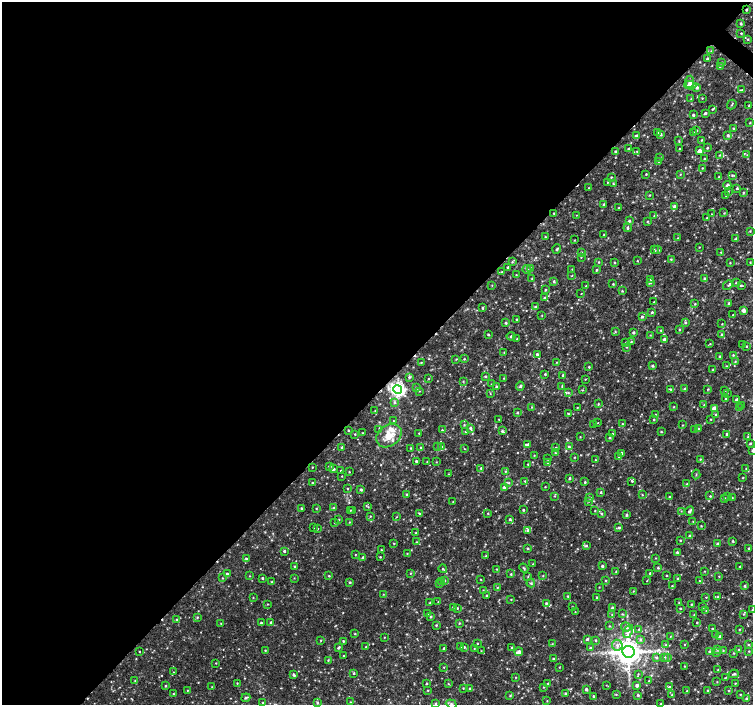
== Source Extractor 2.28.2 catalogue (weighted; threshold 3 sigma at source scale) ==
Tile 5 of 4 x 4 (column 1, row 2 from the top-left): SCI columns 1-1502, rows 2982-4387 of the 6016 x 6028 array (HDU 1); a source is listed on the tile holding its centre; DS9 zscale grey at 2 x 2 block average (1 PNG px = mean of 2 x 2 image px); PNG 755 x 707 px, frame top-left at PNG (2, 2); each listed source drawn as its Kron ellipse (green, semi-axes under 4 px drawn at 4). Shown black and unused: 55% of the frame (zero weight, under 2 of 3 exposures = <1% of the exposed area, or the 3 px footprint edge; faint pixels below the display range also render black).
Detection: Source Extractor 2.28.2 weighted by HDU 2 'WHT'; one run over the whole footprint, this tile lists its part. Background 0.00558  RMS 0.003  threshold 0.0133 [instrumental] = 3 sigma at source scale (4.5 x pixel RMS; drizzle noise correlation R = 1.50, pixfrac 1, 0.0396/0.0396 arcsec/px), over >= 5 px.
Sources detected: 594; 4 cosmic-ray / hot-pixel residue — neither listed nor drawn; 15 inside a brighter listed object's ellipse — not listed separately; of the other 575, all 500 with FLUX_AUTO >= 0.327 (the completeness limit of this list) listed and drawn (75 fainter detections not listed), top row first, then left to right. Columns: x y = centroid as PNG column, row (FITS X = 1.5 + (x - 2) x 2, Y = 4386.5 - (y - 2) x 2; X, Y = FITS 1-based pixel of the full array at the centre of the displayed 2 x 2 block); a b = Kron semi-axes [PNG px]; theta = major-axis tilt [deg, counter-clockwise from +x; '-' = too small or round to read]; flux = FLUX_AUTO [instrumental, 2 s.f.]
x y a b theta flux
746 10 2 2 - 0.9
741 23 3 3 - 0.85
741 33 3 2 - 0.59
748 39 3 3 - 0.61
711 51 3 2 - 0.38
707 59 3 2 - 0.88
722 63 3 3 - 0.81
720 66 3 3 - 0.68
690 82 6 4 86 2.1
690 85 6 3 -2 3.7
697 87 3 3 - 1.5
742 90 3 3 - 0.61
702 98 3 2 - 0.39
691 99 3 2 - 0.37
732 104 5 2 - 0.64
749 105 3 2 - 0.64
712 109 3 2 - 0.68
705 113 4 2 - 0.94
693 115 2 2 - 1.2
750 123 3 2 - 0.5
733 129 3 3 - 0.72
697 130 2 2 - 0.49
657 132 3 2 - 0.53
694 132 3 2 - 0.72
660 134 3 2 - 1.6
636 135 4 2 - 0.77
728 135 4 4 - 1.2
701 140 2 2 - 0.51
679 141 3 2 - 0.5
707 148 2 2 - 0.7
629 149 3 2 - 0.72
679 149 2 2 - 0.59
615 151 2 2 - 0.82
637 151 3 2 - 0.46
699 151 3 3 - 3.5
719 155 3 3 - 0.49
747 155 3 2 - 0.48
660 158 3 2 - 0.46
704 159 3 3 - 0.77
659 162 3 3 - 0.77
702 168 2 2 - 0.41
646 174 2 2 - 0.5
680 174 2 2 - 0.43
732 175 3 3 - 0.78
611 177 2 2 - 0.51
718 177 3 2 - 0.36
608 182 3 2 - 0.42
613 184 3 2 - 0.54
727 185 4 2 - 1.3
589 188 3 2 - 0.43
736 189 2 2 - 1.3
728 191 3 2 - 0.4
743 193 3 3 - 0.54
650 195 2 2 - 0.49
726 196 3 2 - 0.47
603 204 3 2 - 0.79
675 207 4 3 - 3.3
619 208 3 2 - 0.49
554 213 2 2 - 0.48
724 213 3 3 - 0.59
712 214 2 2 - 0.38
576 215 2 2 - 0.4
654 216 3 2 - 0.35
707 218 2 2 - 0.42
629 221 3 3 - 0.99
647 221 3 2 - 0.42
628 228 4 2 - 1.2
750 231 3 2 - 0.48
604 235 2 2 - 0.57
545 237 3 2 - 0.55
678 238 2 2 - 0.4
736 238 4 3 - 0.96
574 240 3 2 - 0.4
699 247 2 2 - 0.37
557 249 4 2 - 0.84
654 250 4 2 - 0.52
658 250 3 3 - 0.76
581 252 2 2 - 0.52
721 252 3 3 - 0.49
581 257 3 2 - 0.41
671 259 3 2 - 0.54
637 261 2 2 - 0.42
512 262 3 3 - 0.58
599 262 3 2 - 0.56
614 262 3 2 - 0.5
750 262 3 2 - 0.45
730 263 2 2 - 0.43
508 267 2 2 - 0.72
531 268 3 3 - 0.95
527 269 4 3 - 1.6
572 269 3 2 - 0.35
596 270 3 2 - 0.77
502 272 3 3 - 0.64
516 275 2 2 - 0.49
572 276 2 2 - 0.38
532 278 2 2 - 0.35
704 278 3 3 - 0.78
651 279 3 2 - 0.52
554 281 4 3 - 1
650 283 4 3 - 0.84
736 283 3 2 - 0.6
613 284 2 2 - 0.55
492 285 2 2 - 0.39
728 285 5 2 - 0.99
741 285 4 2 - 0.66
586 286 3 2 - 0.48
545 290 2 2 - 0.69
622 291 3 2 - 0.58
581 293 2 2 - 0.39
544 298 3 3 - 1.1
654 302 4 2 - 0.46
729 303 3 3 - 1.2
695 304 3 2 - 0.48
536 307 3 3 - 1.2
482 308 3 3 - 0.72
743 310 3 3 - 3.6
652 312 3 2 - 0.83
542 315 3 2 - 0.37
733 315 2 2 - 0.36
642 317 3 3 - 1.2
517 319 2 2 - 0.74
506 323 3 3 - 0.77
685 323 3 3 - 0.79
722 324 2 2 - 0.37
679 329 3 2 - 0.58
661 330 2 2 - 0.51
615 332 3 2 - 0.54
633 332 3 2 - 1.1
488 335 2 2 - 0.95
650 335 3 2 - 0.33
722 335 3 3 - 0.84
511 336 4 2 - 1.3
517 339 2 2 - 0.36
664 340 4 3 - 1.9
626 342 2 2 - 0.39
631 342 3 2 - 0.51
710 344 3 2 - 0.51
743 344 2 2 - 0.9
746 346 3 2 - 0.58
626 347 3 2 - 0.42
504 352 2 2 - 0.35
537 354 3 3 - 1
733 355 3 3 - 0.74
720 356 3 2 - 0.66
456 359 4 2 - 0.43
464 359 3 2 - 0.5
557 362 3 2 - 0.38
735 362 4 3 - 0.83
421 363 3 2 - 0.51
653 366 3 3 - 0.97
726 366 3 2 - 0.56
589 367 2 2 - 0.6
713 369 3 3 - 0.76
545 374 3 3 - 0.71
563 375 2 2 - 1.5
485 376 3 3 - 0.7
409 377 4 3 - 1.1
504 378 2 2 - 0.42
428 379 2 2 - 0.38
585 379 2 2 - 0.39
463 381 3 2 - 0.41
491 384 2 2 - 0.38
520 386 4 3 - 0.94
496 387 3 3 - 0.98
562 387 3 3 - 0.52
416 388 3 3 - 0.5
398 389 4 4 - 220
684 389 3 3 - 0.91
708 389 3 2 - 0.5
582 390 3 2 - 0.5
671 390 3 3 - 1
725 390 3 2 - 0.48
419 391 3 2 - 0.48
568 393 3 3 - 0.67
727 393 2 2 - 0.34
490 394 3 2 - 0.36
725 398 3 2 - 0.52
737 400 3 3 - 2.6
395 402 3 3 - 1.1
598 404 3 2 - 0.56
704 405 2 2 - 0.38
742 406 2 2 - 0.42
532 407 2 2 - 0.41
674 407 2 2 - 0.5
577 408 3 2 - 0.4
714 408 3 3 - 5.9
739 408 3 2 - 0.44
375 411 2 2 - 0.37
517 413 3 3 - 0.73
568 414 3 2 - 0.68
655 414 2 2 - 0.38
716 415 3 3 - 0.67
654 419 2 2 - 0.48
710 419 3 2 - 0.39
499 420 4 2 - 0.4
393 421 2 2 - 0.39
598 423 2 2 - 0.42
623 424 3 3 - 0.68
464 425 3 2 - 0.55
593 425 3 2 - 0.36
683 425 2 2 - 0.39
470 428 4 3 - 1.2
699 429 3 2 - 0.52
348 430 2 2 - 0.54
379 430 4 3 - 0.79
442 430 2 2 - 0.74
695 430 2 2 - 0.46
502 431 3 3 - 1.1
465 432 3 3 - 0.55
661 432 3 2 - 0.59
362 433 2 2 - 0.44
419 433 2 2 - 0.42
355 434 2 2 - 0.48
612 434 3 2 - 0.46
727 434 3 3 - 2.2
389 436 14 10 37 11
580 437 2 2 - 0.41
748 437 3 3 - 0.7
609 438 3 3 - 0.63
750 443 3 2 - 0.68
528 444 3 3 - 1.5
438 446 3 2 - 0.59
342 447 3 2 - 0.85
441 447 3 3 - 0.7
569 447 3 3 - 0.96
411 448 3 2 - 0.44
421 448 3 3 - 0.78
556 448 3 3 - 0.84
464 449 3 2 - 0.36
752 451 3 2 - 0.59
555 453 3 2 - 0.57
621 453 3 3 - 1.8
534 455 2 2 - 0.37
574 457 3 2 - 0.5
619 457 3 3 - 0.86
548 459 3 2 - 0.73
700 459 3 2 - 0.48
596 460 3 2 - 0.37
416 461 2 2 - 0.93
427 461 3 2 - 0.42
436 462 2 2 - 0.33
547 462 3 2 - 0.59
528 464 3 2 - 0.64
329 466 3 3 - 0.67
312 467 2 2 - 0.45
481 468 3 3 - 0.81
333 469 3 3 - 1.3
746 469 3 3 - 0.57
341 471 2 2 - 0.62
505 471 3 2 - 0.47
349 472 2 2 - 0.49
448 474 3 2 - 0.34
696 474 5 2 - 0.57
342 476 2 2 - 0.36
569 478 3 2 - 0.99
743 478 3 2 - 0.46
525 481 3 3 - 0.64
632 481 3 3 - 0.77
585 482 2 2 - 0.69
312 483 2 2 - 0.61
509 483 3 3 - 0.6
687 484 3 3 - 0.65
545 487 2 2 - 0.43
347 488 3 2 - 0.45
504 488 3 3 - 2.4
361 489 3 3 - 0.98
601 492 3 2 - 0.7
407 494 3 3 - 0.71
642 495 2 2 - 0.43
554 496 3 3 - 0.62
710 496 2 2 - 0.53
728 496 3 2 - 0.69
670 497 3 2 - 0.6
590 498 4 3 - 0.64
724 498 3 2 - 0.58
732 498 3 2 - 0.36
589 501 3 3 - 0.67
453 502 3 2 - 0.4
368 507 3 3 - 0.49
301 508 3 2 - 0.8
333 508 3 3 - 0.64
316 509 3 2 - 0.52
350 510 2 2 - 0.41
353 510 3 2 - 0.45
523 510 2 2 - 0.73
595 510 2 2 - 0.38
681 511 3 2 - 0.41
689 511 5 2 - 1.7
419 513 3 3 - 0.61
488 513 2 2 - 0.47
601 514 3 3 - 0.69
626 515 3 2 - 1.1
370 516 2 2 - 0.44
397 517 3 2 - 0.34
510 519 4 3 - 1
339 520 3 2 - 0.39
693 521 2 2 - 0.37
350 522 2 2 - 0.35
335 523 3 2 - 0.44
701 526 3 2 - 0.47
314 527 2 2 - 0.54
619 527 4 3 - 0.85
318 529 3 2 - 0.36
528 530 3 3 - 1.1
416 533 4 2 - 0.38
690 536 3 2 - 0.95
680 540 3 2 - 0.52
733 541 2 2 - 0.69
416 542 2 2 - 0.35
394 543 2 2 - 0.52
717 544 3 3 - 1
586 546 3 3 - 0.99
528 548 3 3 - 0.68
749 549 2 2 - 0.99
381 550 2 2 - 0.39
284 551 3 2 - 1.1
677 552 3 3 - 1
407 553 2 2 - 0.4
355 555 3 2 - 0.35
486 556 3 3 - 0.53
363 557 3 3 - 1.1
380 557 2 2 - 0.53
246 558 3 2 - 0.91
655 558 3 2 - 0.33
533 564 3 2 - 0.47
294 566 2 2 - 0.72
602 566 2 2 - 1.3
740 566 3 2 - 0.5
524 568 5 2 - 0.76
658 568 3 3 - 0.64
443 569 4 2 - 0.58
497 569 2 2 - 0.39
704 571 2 2 - 0.36
616 572 3 2 - 0.55
410 573 3 2 - 0.49
650 573 3 3 - 0.88
227 574 3 2 - 0.99
511 574 3 2 - 0.58
666 575 2 2 - 0.59
249 576 2 2 - 0.34
329 576 3 2 - 0.55
543 576 3 2 - 0.44
719 576 2 2 - 0.37
528 577 3 2 - 0.39
222 578 2 2 - 0.36
262 578 2 2 - 0.87
294 578 2 2 - 0.33
481 579 2 2 - 0.34
678 579 3 2 - 0.67
444 580 3 3 - 0.65
606 580 3 2 - 0.46
441 581 3 3 - 0.74
647 581 2 2 - 1.2
699 581 3 2 - 0.52
271 582 3 2 - 0.37
350 582 3 3 - 0.82
531 583 4 3 - 1.1
440 584 2 2 - 0.38
672 586 3 3 - 0.65
745 586 3 2 - 0.81
497 587 3 3 - 0.65
599 587 2 2 - 0.36
483 590 3 2 - 0.42
633 591 2 2 - 0.38
383 594 3 2 - 0.46
486 595 3 2 - 0.49
568 596 3 3 - 0.59
253 597 2 2 - 0.43
597 597 3 2 - 0.69
706 597 3 2 - 0.41
718 597 3 3 - 0.77
511 599 2 2 - 0.36
438 602 2 2 - 0.35
679 602 2 2 - 0.37
430 603 2 2 - 0.42
546 603 3 3 - 0.89
267 604 2 2 - 0.39
691 604 3 2 - 0.57
453 607 3 2 - 0.44
572 607 2 2 - 0.48
703 607 3 2 - 0.47
457 608 3 2 - 0.65
612 608 3 2 - 0.65
680 608 2 2 - 0.55
752 610 2 2 - 0.33
706 611 2 2 - 0.38
575 612 2 2 - 0.34
428 614 3 3 - 0.75
612 614 3 2 - 0.4
622 614 3 2 - 0.6
744 614 3 3 - 0.56
694 615 2 2 - 0.56
197 617 3 3 - 0.67
430 617 3 3 - 0.95
177 619 3 3 - 0.6
271 622 2 2 - 0.86
697 622 2 2 - 0.48
221 623 2 2 - 0.51
261 623 3 3 - 1
459 623 3 3 - 0.5
436 625 3 2 - 0.66
609 626 3 2 - 0.48
626 627 5 5 - 2.1
638 629 3 2 - 0.47
712 629 2 2 - 0.65
739 630 3 2 - 0.45
628 631 7 4 66 2.5
355 634 3 2 - 0.49
716 634 3 2 - 0.47
384 637 2 2 - 0.33
670 637 3 2 - 0.38
720 637 3 3 - 2.4
587 639 3 3 - 1.2
640 639 4 3 - 1.2
321 640 3 2 - 0.45
596 640 3 3 - 0.66
343 641 2 2 - 0.7
478 643 3 2 - 0.44
552 644 2 2 - 0.34
685 644 2 2 - 0.34
617 645 5 5 - 2.7
666 645 3 3 - 0.6
748 645 3 3 - 0.64
366 647 3 2 - 0.59
461 647 3 2 - 0.56
464 647 3 3 - 0.81
338 648 3 2 - 1.1
444 648 2 2 - 0.66
474 648 2 2 - 0.35
512 648 3 2 - 0.75
590 648 2 2 - 0.87
717 649 3 3 - 0.81
265 650 2 2 - 0.5
723 650 3 2 - 0.59
739 650 3 3 - 0.78
139 651 2 2 - 0.41
481 651 2 2 - 0.36
749 651 3 2 - 0.46
519 652 4 3 - 3
628 652 6 6 - 1200
710 652 3 3 - 1.3
717 652 3 3 - 0.64
734 653 3 2 - 0.48
343 656 2 2 - 0.41
664 657 3 3 - 0.81
656 658 4 3 - 1.1
667 658 3 3 - 0.72
553 659 3 2 - 0.72
328 660 3 2 - 0.48
216 663 2 2 - 0.38
684 666 2 2 - 0.48
444 667 3 2 - 0.39
559 667 2 2 - 0.36
718 670 3 2 - 0.33
174 672 3 2 - 0.33
354 673 2 2 - 0.73
638 674 2 2 - 0.43
734 674 5 3 - 1
293 675 3 2 - 1.3
515 677 2 2 - 0.38
725 678 4 2 - 0.39
135 681 2 2 - 0.45
649 681 3 2 - 0.57
717 682 2 2 - 0.37
237 683 2 2 - 0.46
426 683 2 2 - 0.56
548 683 2 2 - 0.52
735 683 2 2 - 0.43
448 684 3 2 - 0.51
606 685 3 2 - 0.35
637 685 3 3 - 2.3
165 686 3 3 - 0.68
212 687 3 3 - 0.62
543 687 2 2 - 0.48
669 687 3 3 - 1.4
463 688 2 2 - 0.47
470 689 3 2 - 1.4
586 689 3 2 - 1.5
188 690 2 2 - 0.37
707 690 2 2 - 0.61
428 691 3 2 - 0.39
687 691 3 2 - 0.57
729 691 3 3 - 0.54
565 693 3 2 - 0.61
173 694 3 3 - 0.65
616 694 3 2 - 0.49
740 694 3 2 - 0.41
638 695 2 2 - 1
672 695 3 3 - 0.6
510 696 3 3 - 0.8
593 696 2 2 - 0.8
246 698 4 2 - 0.92
746 699 3 3 - 1.2
547 701 2 2 - 0.37
317 702 3 3 - 0.91
350 702 3 2 - 0.44
263 703 2 2 - 0.52
436 703 3 2 - 0.55
451 704 5 4 - 1.5
661 704 2 2 - 0.87
Overlapping masked pixels (flux is a lower limit): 2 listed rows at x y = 746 10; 398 389
Isophote crosses this tile's border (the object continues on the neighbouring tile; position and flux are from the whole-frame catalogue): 5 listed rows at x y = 752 451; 752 610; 749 651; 451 704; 661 704
Diffuse or blended objects may show on this block-average render without a row.